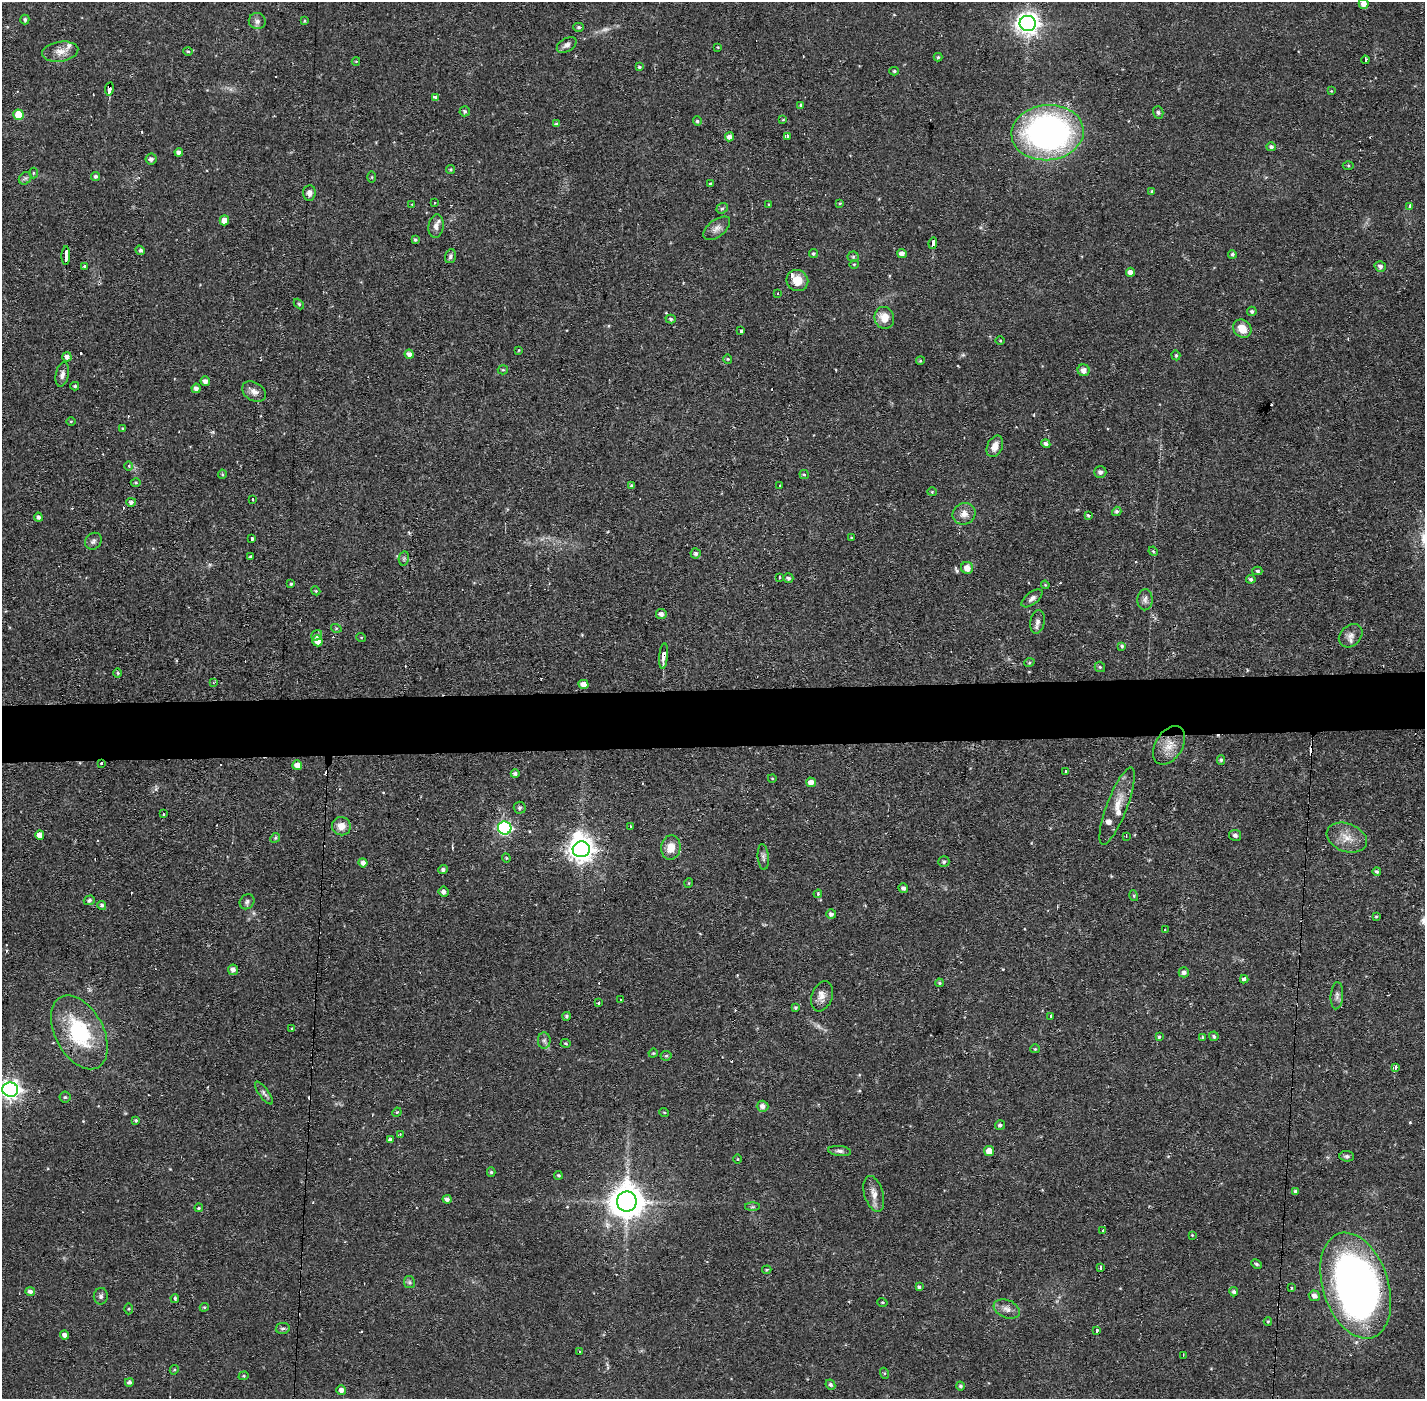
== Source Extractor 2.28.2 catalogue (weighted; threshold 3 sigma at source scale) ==
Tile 5 of 3 x 3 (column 2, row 2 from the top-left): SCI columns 1423-2845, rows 1451-2847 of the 4267 x 4298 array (HDU 1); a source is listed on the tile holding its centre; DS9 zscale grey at full resolution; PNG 1427 x 1401 px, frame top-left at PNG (2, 2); each listed source drawn as its Kron ellipse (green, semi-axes under 4 px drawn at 4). Shown black and unused: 4% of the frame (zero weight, under 2 of 3 exposures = <1% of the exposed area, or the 3 px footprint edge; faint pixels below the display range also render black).
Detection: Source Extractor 2.28.2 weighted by HDU 2 'WHT'; one run over the whole footprint, this tile lists its part. Background 0.0564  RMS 0.006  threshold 0.0269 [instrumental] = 3 sigma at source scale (4.5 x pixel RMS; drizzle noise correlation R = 1.50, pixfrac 1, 0.05/0.05 arcsec/px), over >= 5 px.
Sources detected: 272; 2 too faint to see at this stretch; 1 inside a brighter object's white glare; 18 cosmic-ray / hot-pixel residue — neither listed nor drawn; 5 inside a brighter listed object's ellipse — not listed separately; the other 246 listed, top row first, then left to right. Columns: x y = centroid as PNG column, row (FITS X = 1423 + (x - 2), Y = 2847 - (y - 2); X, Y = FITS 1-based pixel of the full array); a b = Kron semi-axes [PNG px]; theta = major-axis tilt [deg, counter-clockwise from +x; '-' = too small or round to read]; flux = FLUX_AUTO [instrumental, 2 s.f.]
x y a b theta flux
1364 4 5 4 - 3.8
25 20 5 4 - 1.1
257 21 8 8 - 2.4
304 21 4 4 - 0.74
1028 23 8 7 - 420
579 27 5 4 - 0.87
567 45 11 6 30 2.6
718 47 4 3 - 0.42
188 51 5 4 - 0.76
60 52 18 10 8 6
938 57 4 4 - 0.76
1365 60 4 3 - 2.4
356 61 4 2 - 0.46
639 67 4 3 - 0.79
894 71 5 4 - 0.9
109 89 7 3 80 5
1331 91 4 4 - 0.5
435 97 4 4 - 2.2
800 105 4 3 - 6.2
465 111 5 5 - 1.2
1158 112 6 5 - 1.1
19 115 5 5 - 13
783 120 4 2 - 0.48
697 121 5 4 - 1
557 124 4 4 - 1.6
1047 133 36 27 5 220
787 136 3 3 - 5.9
729 137 4 4 - 2.6
1271 147 4 4 - 1.4
179 152 4 4 - 2.6
151 159 5 5 - 1.9
1348 166 5 3 - 0.67
451 170 4 4 - 0.84
33 173 5 3 - 0.63
96 176 4 4 - 1.4
372 177 5 3 - 0.63
25 178 7 5 43 1.3
710 183 4 3 - 0.73
1152 191 4 3 - 0.63
309 193 8 6 84 2.9
434 203 3 2 - 0.83
840 203 4 3 - 0.51
412 204 4 2 - 0.39
769 204 3 3 - 0.53
1409 206 4 3 - 1
722 208 6 5 - 0.95
224 220 5 5 - 4.6
436 226 12 7 81 2.8
717 228 16 8 38 3.7
415 240 4 4 - 1
933 243 6 3 83 7.1
140 250 5 4 - 1.1
813 254 4 4 - 0.85
902 254 5 4 - 2.7
1232 254 4 4 - 1
66 256 9 3 88 11
450 256 7 5 74 1.4
853 257 5 5 - 0.93
854 264 4 4 - 0.65
1380 266 6 5 - 2
84 267 3 3 - 1.7
1130 272 4 4 - 3.2
797 280 11 10 - 7.6
778 294 3 2 - 1.1
299 304 6 4 -46 0.78
1252 311 5 4 - 1.2
884 318 11 10 - 7.6
671 319 5 4 - 1.1
1242 329 10 8 -41 7.2
741 331 3 3 - 1.8
1000 340 4 3 - 0.53
519 350 4 4 - 0.58
409 354 4 4 - 2.6
1176 355 5 4 - 0.77
67 357 5 4 - 2.4
728 359 5 4 - 0.69
920 361 4 3 - 0.55
503 370 5 4 - 0.75
1084 370 6 6 - 3.4
62 375 12 6 79 2.9
205 381 4 4 - 3
75 386 4 3 - 0.98
196 388 4 4 - 2.3
254 392 13 9 -31 3.9
71 421 5 3 - 0.59
123 428 4 3 - 0.62
1046 444 4 4 - 2
995 446 11 7 66 5.6
129 466 4 3 - 0.69
1100 472 6 6 - 2
222 474 4 4 - 0.65
804 474 4 4 - 0.78
136 483 5 3 - 0.67
632 486 4 3 - 1.1
780 486 2 2 - 0.59
932 492 4 4 - 0.57
253 499 3 3 - 1.6
131 502 5 4 - 1.8
1117 511 5 4 - 1.3
964 514 12 10 24 4.7
1088 515 4 3 - 0.77
38 517 4 4 - 1.8
851 537 3 3 - 0.54
252 539 4 3 - 2.9
93 541 9 7 47 2.1
1153 551 5 4 - 0.62
696 553 5 5 - 1.4
251 556 3 2 - 0.84
404 558 7 5 79 1.2
967 568 6 6 - 4.8
1257 571 5 4 - 1.1
779 577 3 2 - 0.59
788 578 5 5 - 1.4
1251 579 5 4 - 1.2
291 584 3 3 - 0.69
1045 585 4 3 - 0.6
316 591 4 3 - 0.57
1032 598 12 6 38 2.5
1145 600 11 7 87 2.6
661 614 5 5 - 2.5
1038 622 12 7 80 2.7
336 628 5 3 - 0.59
317 635 6 5 - 1.5
1351 636 13 10 44 3.8
361 637 5 3 - 0.48
317 641 5 5 - 6.2
1122 646 4 4 - 0.85
664 656 13 4 85 4.6
1029 663 5 3 - 0.61
1100 667 5 5 - 0.94
118 673 5 3 - 0.78
213 682 3 3 - 0.49
584 684 5 4 - 5.2
1169 745 21 13 58 9.3
1221 760 5 4 - 0.91
101 763 3 3 - 1.2
297 765 5 5 - 5
1065 771 3 2 - 0.96
515 774 4 4 - 1.5
772 778 4 3 - 0.45
811 782 5 5 - 3.9
1117 806 41 10 69 11
520 808 6 6 - 1.2
163 814 3 3 - 0.79
341 826 9 9 - 5.7
630 826 3 3 - 2.1
505 828 7 6 - 110
40 835 4 4 - 4.6
1235 835 6 5 - 1.6
1126 836 3 2 - 0.54
275 838 5 4 - 0.83
1347 838 21 14 -20 8.9
671 847 12 9 82 8.1
581 849 8 8 - 560
763 857 13 5 -86 1.9
506 858 4 4 - 0.71
944 862 5 5 - 1.4
363 863 4 4 - 2.9
443 869 5 4 - 1.5
1377 872 4 4 - 1.1
689 883 5 3 - 0.51
903 888 5 4 - 1.9
443 892 5 5 - 2.3
818 894 4 4 - 0.68
1134 896 5 3 - 0.68
89 900 5 4 - 1.5
247 902 8 7 - 1.9
102 905 4 4 - 1.4
831 914 5 5 - 1.8
1376 916 4 3 - 0.59
1165 930 3 2 - 0.74
233 970 5 5 - 2.9
1184 972 5 5 - 1.9
1244 979 4 3 - 2.3
939 983 4 3 - 0.77
822 996 15 10 71 4.7
1337 996 13 6 86 2.4
621 1000 3 3 - 1.3
599 1003 3 3 - 1.6
795 1008 4 4 - 0.85
567 1016 4 4 - 1.1
1051 1016 3 3 - 1.1
292 1029 4 3 - 0.6
79 1032 40 24 -62 47
1214 1036 5 4 - 1.3
1159 1037 4 4 - 1.1
1202 1037 3 3 - 0.73
544 1040 8 6 -90 1.7
566 1043 5 4 - 0.79
1035 1049 4 4 - 0.63
653 1053 5 4 - 0.65
666 1056 5 5 - 0.86
1395 1067 3 3 - 7.8
10 1090 8 7 - 310
264 1093 13 5 -54 1.9
65 1097 5 5 - 0.93
763 1106 6 5 - 2.7
397 1112 5 4 - 0.71
664 1112 5 3 - 0.56
136 1120 3 3 - 1
1000 1125 5 4 - 1.3
400 1134 3 3 - 0.78
390 1140 4 4 - 1.7
840 1151 11 5 -6 2
989 1151 5 5 - 5.6
1347 1156 7 5 -5 1.4
737 1159 5 3 - 0.46
491 1172 5 4 - 0.97
558 1175 4 4 - 0.93
1295 1191 4 4 - 0.94
874 1194 18 9 -74 4.8
447 1199 4 4 - 1.7
627 1201 10 10 - 1300
752 1207 7 4 1 0.96
199 1208 4 3 - 0.74
1103 1231 3 3 - 1.5
1192 1235 3 3 - 0.46
1256 1264 5 4 - 0.98
1100 1268 3 2 - 1.3
767 1270 5 3 - 0.71
409 1282 6 5 - 1.2
1356 1285 54 33 -72 350
919 1287 3 3 - 1
1291 1288 4 2 - 0.58
30 1292 5 4 - 2.4
1234 1292 4 4 - 1.2
101 1296 8 7 - 1.8
1314 1296 5 5 - 2.8
175 1298 4 3 - 1.1
882 1302 5 3 - 0.68
204 1307 4 4 - 0.65
129 1309 5 3 - 0.64
1007 1309 14 9 -23 4
1268 1321 4 4 - 0.67
283 1328 7 5 10 1.3
1097 1331 4 3 - 2.5
65 1335 4 4 - 2.6
579 1351 3 2 - 1.4
1183 1355 3 2 - 0.74
174 1370 5 4 - 0.6
884 1373 5 3 - 0.6
244 1376 5 4 - 0.87
129 1382 4 4 - 1.5
830 1385 5 4 - 1.2
960 1386 4 4 - 1.1
341 1390 5 5 - 2.8
Overlapping masked pixels (flux is a lower limit): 5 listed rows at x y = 109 89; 933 243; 66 256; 664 656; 101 763
Isophote crosses this tile's border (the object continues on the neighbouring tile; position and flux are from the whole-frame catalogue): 2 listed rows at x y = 1364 4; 10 1090